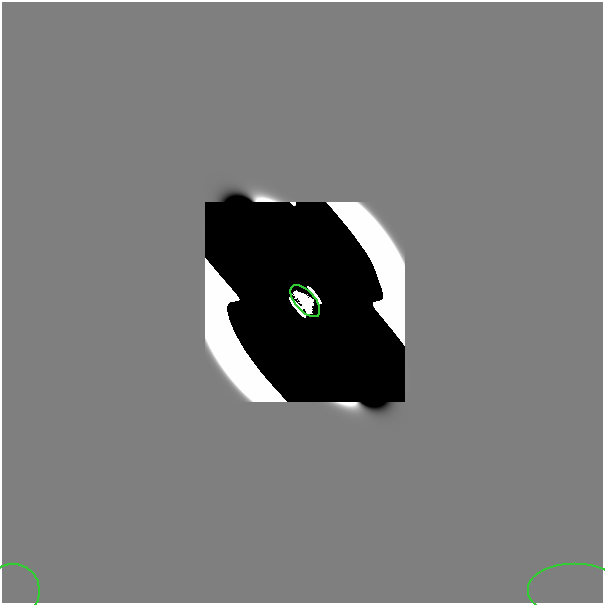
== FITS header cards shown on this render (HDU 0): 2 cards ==
NAXIS1  =                  601
NAXIS2  =                  601

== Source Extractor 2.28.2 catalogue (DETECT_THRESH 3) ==
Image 601 x 601 px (HDU 0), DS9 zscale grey, 1 PNG px = 1 image px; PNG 605 x 605 px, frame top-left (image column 1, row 601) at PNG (2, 2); each listed source drawn as its Kron ellipse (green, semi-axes under 4 px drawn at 4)
Background 0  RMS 7.7e-41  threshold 2.30e-40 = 3 sigma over >= 5 px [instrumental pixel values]
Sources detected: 8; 5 with non-positive FLUX_AUTO (blend fragments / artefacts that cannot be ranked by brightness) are neither listed nor drawn; the other 3 listed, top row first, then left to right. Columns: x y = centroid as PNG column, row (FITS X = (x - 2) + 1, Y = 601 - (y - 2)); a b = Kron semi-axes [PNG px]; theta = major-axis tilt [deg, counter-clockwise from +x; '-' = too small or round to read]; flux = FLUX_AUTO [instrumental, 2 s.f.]
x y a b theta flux
305 301 19 10 -49 8.1e+00
13 591 27 26 - 2.5e-18
575 591 47 27 0 6.2e-17
At the frame edge (FLAGS 8, measured only in part): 2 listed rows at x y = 13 591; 575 591
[5 non-positive-flux detections neither listed nor drawn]